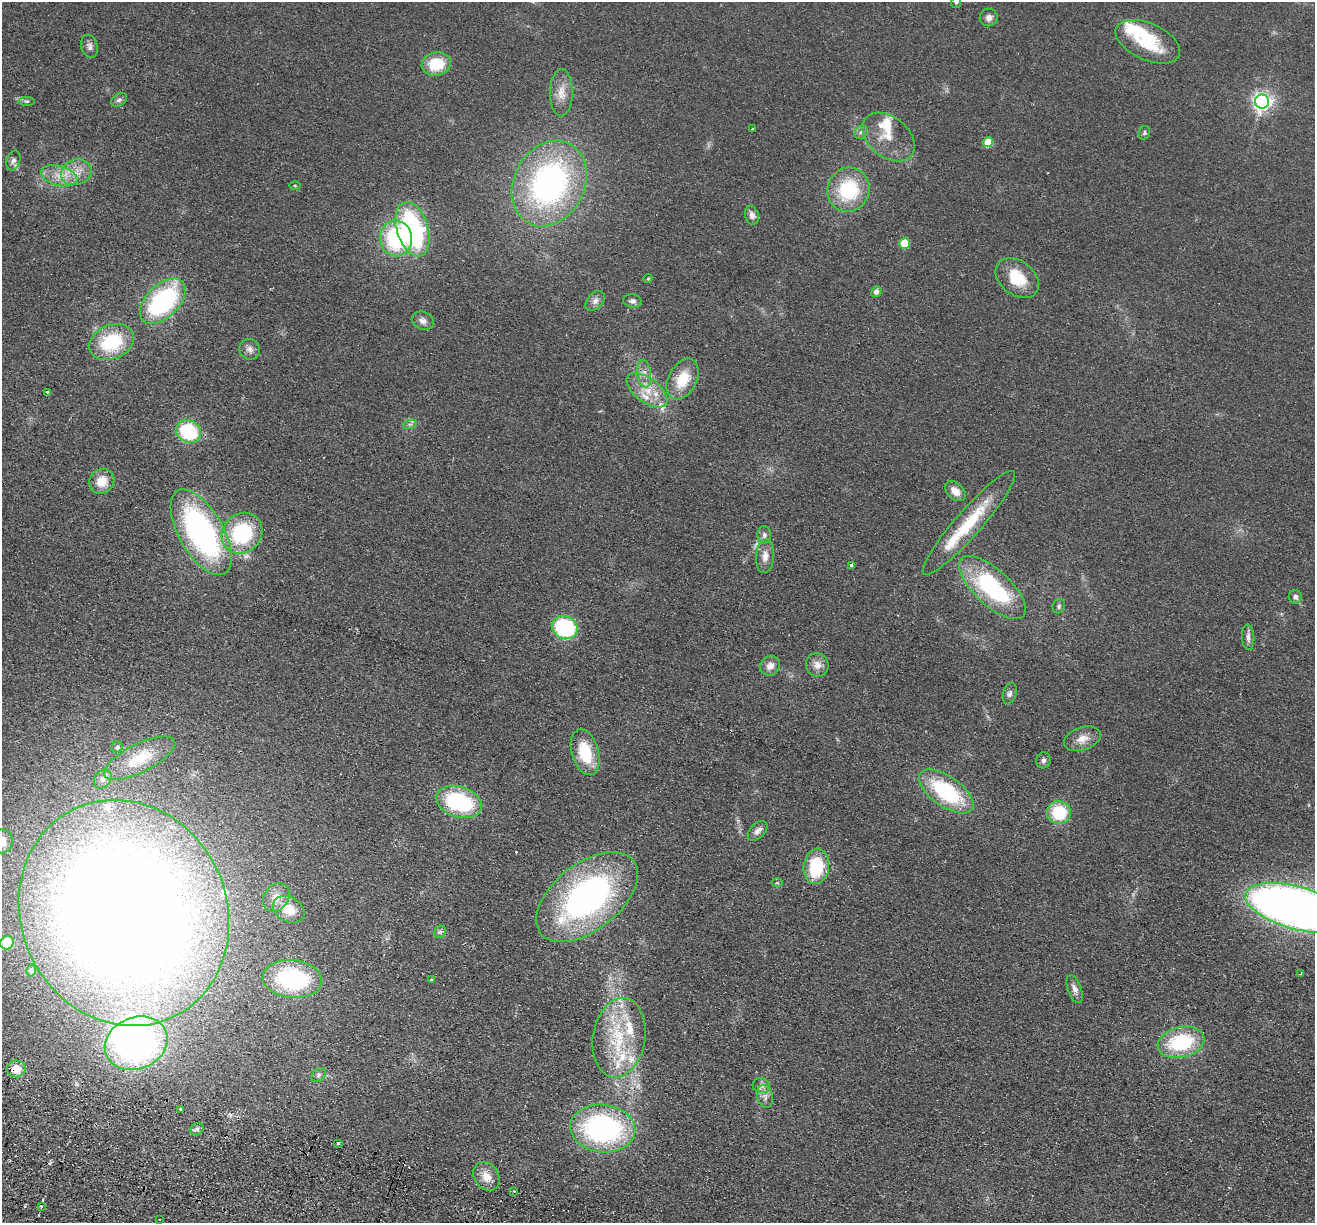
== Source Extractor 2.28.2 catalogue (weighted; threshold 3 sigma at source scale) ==
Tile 7 of 4 x 4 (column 3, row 2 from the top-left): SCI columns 2647-3959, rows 2630-3850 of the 5292 x 5384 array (HDU 1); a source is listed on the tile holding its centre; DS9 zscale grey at full resolution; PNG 1317 x 1225 px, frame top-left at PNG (2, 2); each listed source drawn as its Kron ellipse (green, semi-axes under 4 px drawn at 4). Shown black and unused: <1% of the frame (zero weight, under 2 of 3 exposures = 3% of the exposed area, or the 3 px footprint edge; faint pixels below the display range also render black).
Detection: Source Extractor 2.28.2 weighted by HDU 2 'WHT'; one run over the whole footprint, this tile lists its part. Background 0.0571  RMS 0.009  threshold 0.0403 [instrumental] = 3 sigma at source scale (4.5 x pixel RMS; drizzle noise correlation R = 1.50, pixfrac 1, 0.05/0.05 arcsec/px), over >= 5 px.
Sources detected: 114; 2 inside a brighter object's white glare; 2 cosmic-ray / hot-pixel residue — neither listed nor drawn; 15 inside a brighter listed object's ellipse — not listed separately; the other 95 listed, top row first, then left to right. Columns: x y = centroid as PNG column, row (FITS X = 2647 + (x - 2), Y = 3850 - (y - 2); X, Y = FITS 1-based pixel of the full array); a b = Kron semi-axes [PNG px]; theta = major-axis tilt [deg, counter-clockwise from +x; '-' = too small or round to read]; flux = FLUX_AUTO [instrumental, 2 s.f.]
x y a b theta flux
956 2 6 5 - 1.5
989 18 9 8 - 4.9
1148 42 34 18 -24 45
89 46 12 8 -72 3.8
436 64 15 11 10 30
561 93 23 11 89 12
119 100 8 6 29 2.5
26 101 8 4 -1 1.6
1262 102 7 7 - 410
752 129 3 3 - 1.2
861 132 7 6 - 2.4
1144 133 7 5 67 1.7
888 137 30 20 -39 22
988 142 5 5 - 22
13 160 10 6 71 3.3
76 172 15 12 19 13
59 176 18 10 -14 13
549 183 45 35 62 240
295 185 5 3 - 0.92
848 190 22 21 - 60
752 215 9 7 -71 4.9
413 229 28 15 -73 140
396 238 18 16 -79 80
904 243 5 5 - 31
648 278 4 3 - 1.2
1017 278 24 17 -39 30
876 292 5 5 - 4.5
163 301 28 16 45 130
595 301 11 7 47 4.6
632 301 9 6 -9 3.4
423 321 11 8 -21 5.4
111 342 23 17 24 55
250 349 11 10 - 4.7
644 374 14 7 -82 6
683 379 22 14 62 26
647 390 24 12 -36 19
47 392 4 3 - 1
410 424 7 4 18 2
189 431 13 11 -29 62
102 481 13 12 - 14
955 491 12 8 -42 7.9
969 523 68 13 49 50
201 532 48 22 -61 220
242 533 21 19 46 73
764 535 9 7 -87 3.2
765 556 17 9 85 8
851 566 3 3 - 3.9
992 587 42 18 -43 100
1295 597 7 6 - 3.3
1059 606 7 6 - 2.2
565 627 13 11 -24 93
1248 637 13 6 -86 4.2
817 665 12 11 - 7.2
770 666 10 9 - 6.4
1010 694 11 6 73 3.1
1082 739 19 11 19 9.9
117 747 6 5 - 1.9
585 752 23 13 -74 35
140 758 39 14 27 25
1043 760 8 7 - 2.7
103 779 10 8 54 3.6
946 791 32 15 -35 82
459 802 23 15 -18 86
1059 812 12 11 - 38
758 831 12 7 45 4.7
2 841 12 11 - 11
816 866 18 12 83 47
777 883 6 4 -1 1.2
276 897 15 12 53 9.2
587 897 59 33 38 270
1297 908 53 21 -16 960
289 909 16 12 -28 18
124 913 115 103 -64 1900
440 932 7 5 42 2.1
7 943 7 6 - 16
31 970 6 5 - 1.9
1301 974 4 2 - 0.93
292 979 30 19 -5 96
431 980 3 3 - 1.2
1075 989 14 6 -70 5.1
619 1038 40 26 81 64
1181 1042 24 15 13 62
136 1043 32 26 22 260
16 1069 9 8 - 11
319 1075 8 5 42 2.6
761 1086 9 7 -14 3.7
765 1097 11 7 -73 4.8
181 1109 3 3 - 5.8
603 1128 32 23 -7 190
197 1129 7 5 29 2.6
338 1143 5 3 - 1.2
486 1176 15 12 -56 11
514 1191 3 3 - 1.2
41 1206 3 3 - 2.3
159 1219 3 3 - 3
Overlapping masked pixels (flux is a lower limit): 1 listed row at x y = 16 1069
Isophote crosses this tile's border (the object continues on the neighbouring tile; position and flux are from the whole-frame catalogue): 3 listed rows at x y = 956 2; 2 841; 1297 908